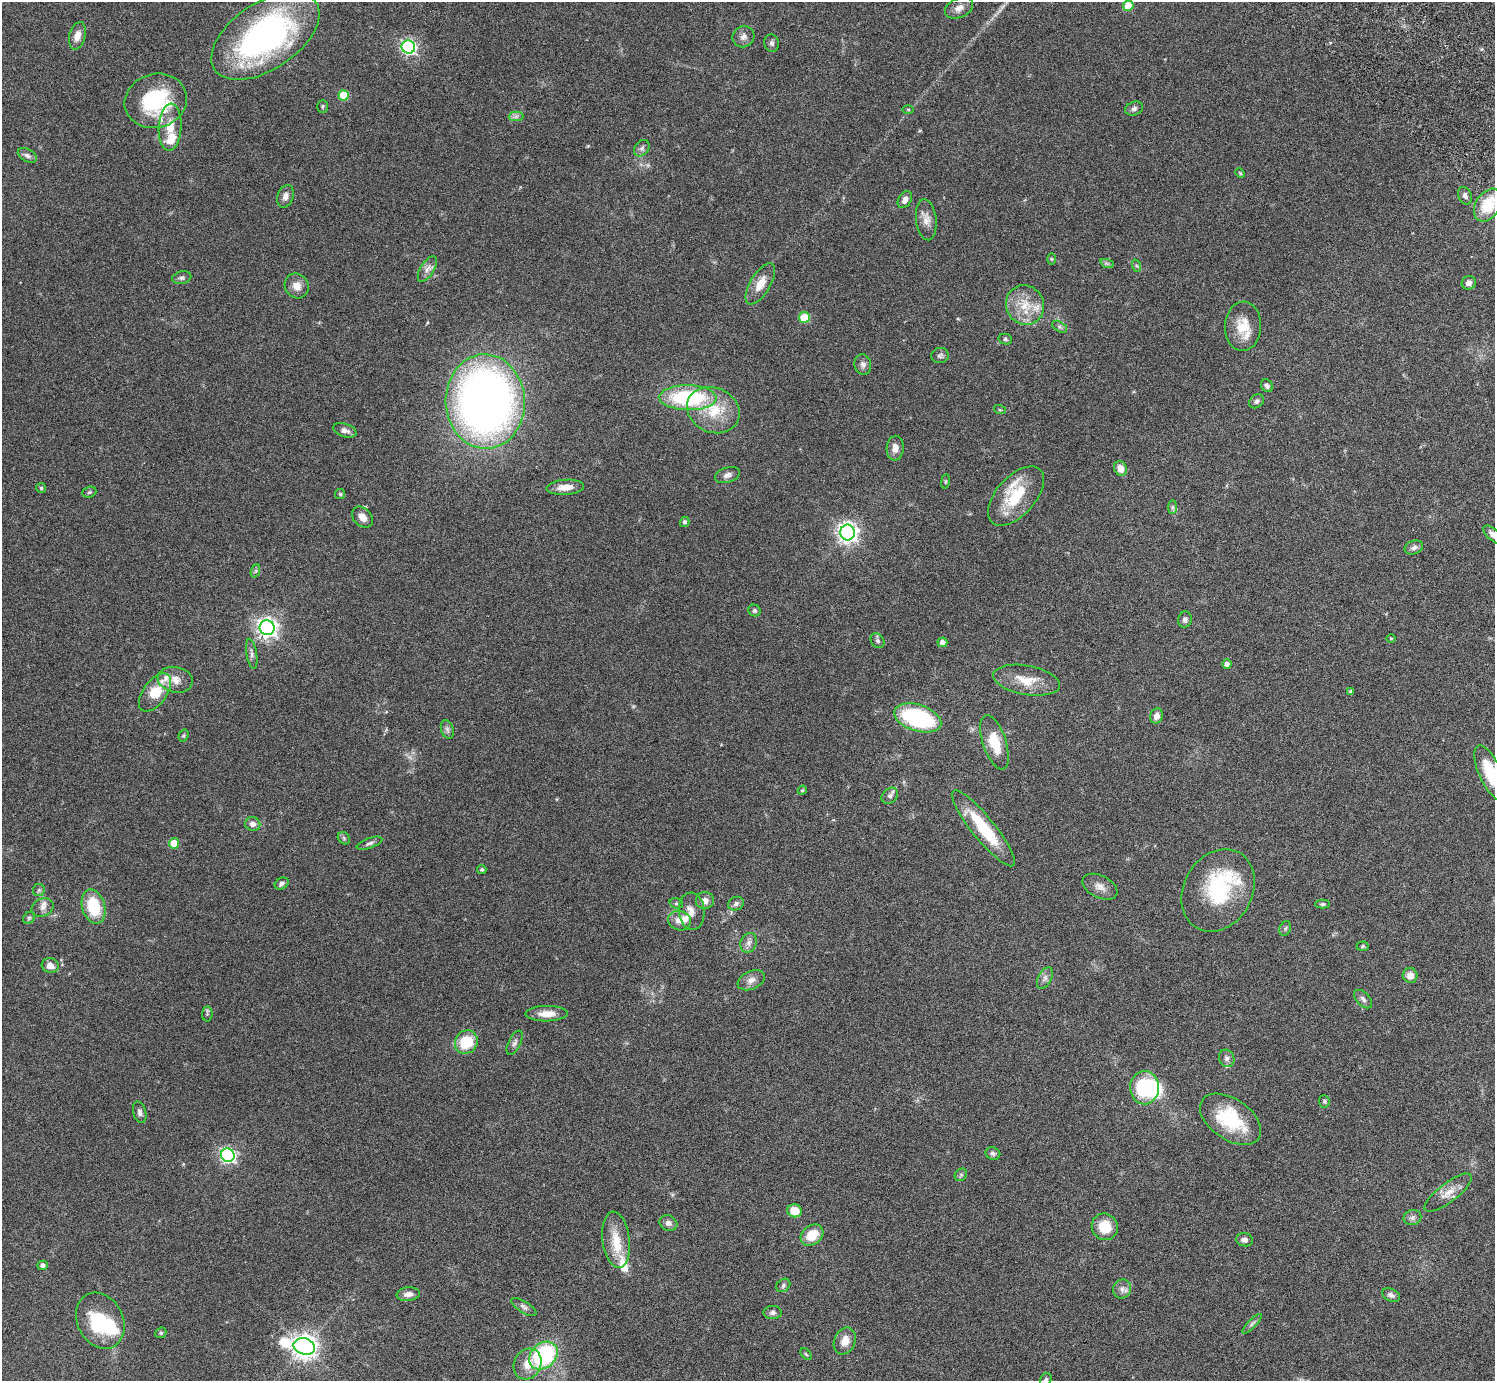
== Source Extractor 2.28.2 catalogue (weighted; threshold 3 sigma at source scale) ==
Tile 10 of 4 x 4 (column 2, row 3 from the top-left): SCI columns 1539-3031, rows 1726-3104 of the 6059 x 6069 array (HDU 1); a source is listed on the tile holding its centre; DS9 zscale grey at full resolution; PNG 1497 x 1383 px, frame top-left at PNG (2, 2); each listed source drawn as its Kron ellipse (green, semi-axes under 4 px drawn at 4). Shown black and unused: <1% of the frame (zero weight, under 3 of 6 exposures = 3% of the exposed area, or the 3 px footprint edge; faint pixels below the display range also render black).
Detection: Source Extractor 2.28.2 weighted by HDU 2 'WHT'; one run over the whole footprint, this tile lists its part. Background 0.0834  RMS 0.0047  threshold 0.0191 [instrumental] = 3 sigma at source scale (4.09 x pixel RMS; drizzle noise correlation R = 1.36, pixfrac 0.8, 0.05/0.05 arcsec/px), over >= 5 px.
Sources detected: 154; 2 inside a brighter object's white glare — neither listed nor drawn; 9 inside a brighter listed object's ellipse — not listed separately; the other 143 listed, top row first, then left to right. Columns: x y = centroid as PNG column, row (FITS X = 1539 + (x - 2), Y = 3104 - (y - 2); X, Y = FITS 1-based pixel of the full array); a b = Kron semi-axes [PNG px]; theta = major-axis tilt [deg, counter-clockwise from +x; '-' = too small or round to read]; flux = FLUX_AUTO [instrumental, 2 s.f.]
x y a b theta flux
1128 6 5 5 - 11
959 8 15 9 25 3
77 36 14 8 75 3.3
265 36 61 33 34 120
743 37 11 10 - 2.3
772 43 9 7 -75 1.1
408 47 7 6 - 99
344 95 5 5 - 16
156 101 31 27 16 32
322 106 6 5 - 0.66
908 109 5 3 - 0.42
1134 109 9 7 24 1.4
516 116 7 5 1 1.2
170 127 23 11 86 8
642 148 9 7 52 1.2
27 155 10 6 -28 1.4
1240 173 5 3 - 0.43
285 196 11 8 71 2.2
1465 196 9 6 -67 1.4
905 200 9 6 57 2.2
1488 205 18 12 59 14
926 220 20 10 -83 3.8
1051 259 6 4 -89 0.51
1107 263 7 4 -19 0.75
1137 266 6 4 -70 0.59
427 269 14 6 58 2.3
182 278 9 6 13 1.1
1469 283 7 6 - 1.9
760 284 23 10 59 6.2
297 286 13 11 -52 3.6
1025 305 20 19 - 10
804 317 5 5 - 16
1243 326 25 18 87 10
1060 327 8 5 -31 0.89
1005 339 7 5 -14 0.81
940 356 9 7 8 1.2
863 364 10 8 -79 1.7
1267 386 7 5 -56 1.2
688 398 28 12 -1 39
1256 401 8 6 38 1.1
485 402 47 39 -87 300
713 410 27 22 -24 15
1000 410 6 3 -18 0.46
345 430 12 6 -19 2.3
895 448 12 8 86 3.2
1120 468 7 6 - 4.1
727 475 13 7 17 2
945 481 7 3 81 0.48
565 487 19 7 4 4.1
41 488 5 5 - 0.54
89 492 7 5 22 0.67
340 494 5 5 - 0.59
1016 496 36 19 48 18
1172 507 7 4 90 0.77
362 517 12 8 -46 2.9
685 522 5 4 - 0.96
847 532 8 7 - 220
1493 535 12 5 -43 2.4
1414 548 9 6 20 1.5
255 571 7 4 70 0.69
754 611 6 5 - 0.91
1185 619 8 7 - 1.5
267 628 7 7 - 220
1391 639 5 3 - 0.35
878 641 8 6 -53 0.99
942 642 5 5 - 2.6
252 654 15 5 -80 1.6
1227 664 4 4 - 2.1
175 680 18 12 -11 4.8
1026 680 34 14 -10 9.6
1351 691 4 4 - 0.71
155 693 22 11 54 11
1156 716 8 6 72 2.5
918 718 24 13 -17 46
447 729 9 6 -71 1.3
183 736 6 5 - 0.56
994 742 28 11 -71 12
1490 773 30 11 -66 16
802 790 5 4 - 0.48
890 796 9 7 44 1.3
253 824 8 7 - 2.5
983 828 48 11 -51 21
344 838 7 5 -47 0.69
174 843 5 5 - 11
369 843 13 5 20 1.3
482 870 5 4 - 0.59
282 884 7 5 32 1.3
1100 887 19 11 -26 3.6
39 890 6 6 - 0.79
1218 890 43 34 60 34
705 901 9 8 - 2.3
676 903 7 5 -16 0.73
736 904 8 6 21 1.4
1323 904 7 4 -1 0.73
93 907 17 11 -75 17
42 908 11 8 25 2.2
692 911 19 13 -85 4.1
29 918 6 5 - 0.75
679 920 11 9 -19 3.3
1285 928 7 5 67 0.83
749 943 10 8 67 2.1
1362 946 6 4 2 0.62
50 966 8 7 - 2.9
1410 975 7 7 - 3.4
1045 978 11 6 62 1.7
751 980 14 9 24 2.8
1363 999 11 6 -47 1.5
207 1014 7 5 87 0.65
547 1014 21 7 1 4.8
466 1042 12 11 - 14
515 1043 13 6 64 1.5
1227 1058 9 7 -65 1.5
1145 1088 16 14 -88 27
1324 1101 6 5 - 0.68
140 1112 11 6 -75 1.5
1230 1119 34 20 -34 23
993 1153 7 6 - 1.1
228 1155 7 6 - 97
961 1175 7 5 45 0.84
1448 1193 29 9 37 5.2
794 1211 7 6 - 6.4
1412 1218 9 7 12 1.7
668 1223 9 7 -26 1.9
1105 1227 13 12 - 9.4
812 1235 12 9 38 8.4
616 1240 28 13 -83 9.9
1244 1240 8 6 -11 1.6
42 1265 5 4 - 1.3
783 1285 7 6 - 0.95
1122 1289 9 9 - 2
408 1294 12 7 6 2.2
1391 1295 9 6 -25 1.6
524 1307 14 5 -32 1.5
773 1313 9 6 1 1.3
100 1321 29 23 -63 26
1252 1324 13 4 45 1.2
161 1333 6 5 - 0.61
845 1341 14 10 67 4.5
304 1346 11 8 -15 390
806 1354 7 4 -46 0.53
543 1356 16 12 41 47
528 1364 16 13 62 5.5
1046 1379 7 5 56 0.83
Isophote crosses this tile's border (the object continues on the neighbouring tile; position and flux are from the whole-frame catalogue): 4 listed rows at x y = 1488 205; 1493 535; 1490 773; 1046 1379